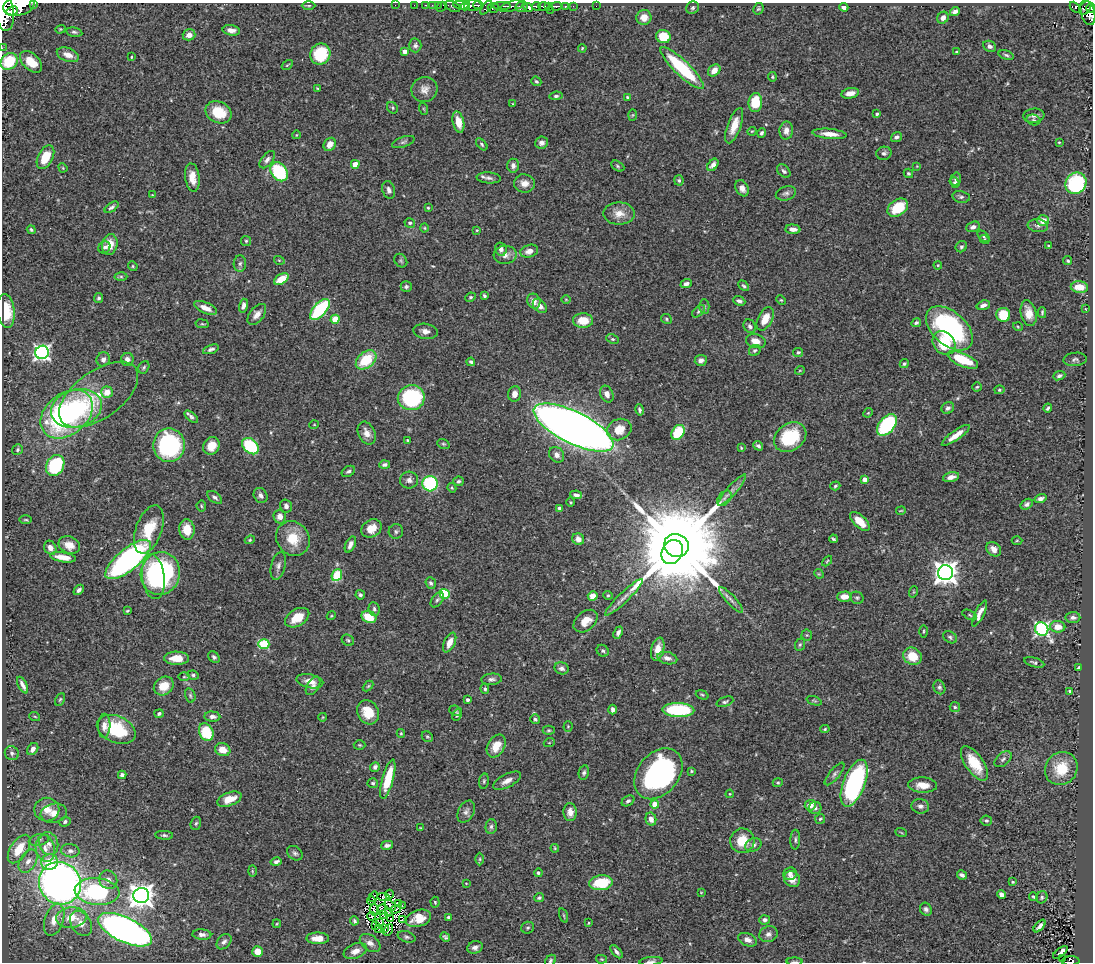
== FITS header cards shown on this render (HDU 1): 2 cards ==
NAXIS1  =                 1091
NAXIS2  =                  960

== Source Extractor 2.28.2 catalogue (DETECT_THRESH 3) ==
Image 1091 x 960 px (HDU 1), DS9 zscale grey, 1 PNG px = 1 image px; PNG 1095 x 964 px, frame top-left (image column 1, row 960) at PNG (2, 3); each listed source drawn as its Kron ellipse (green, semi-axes under 4 px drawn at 4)
Background 0.707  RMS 0.026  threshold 0.0782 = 3 sigma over >= 5 px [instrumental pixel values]
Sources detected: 482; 3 with non-positive FLUX_AUTO (blend fragments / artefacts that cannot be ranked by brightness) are neither listed nor drawn; the other 479 listed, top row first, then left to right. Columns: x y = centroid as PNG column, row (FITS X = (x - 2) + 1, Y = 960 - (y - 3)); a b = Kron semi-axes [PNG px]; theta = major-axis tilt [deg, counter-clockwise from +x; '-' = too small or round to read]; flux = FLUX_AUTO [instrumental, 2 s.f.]
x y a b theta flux
34 4 3 2 - 62
309 5 7 3 0 2.2
395 5 2 2 - 5.7
414 5 2 2 - 8.2
426 5 3 2 - 13
432 5 2 2 - 11
438 5 2 2 - 13
461 5 7 3 -11 230
473 5 9 5 3 420
478 5 5 3 - 190
19 6 16 9 10 2600
452 6 8 5 -25 59
466 6 5 3 - 120
502 6 9 3 -1 150
511 6 12 5 15 270
536 6 4 3 - 280
544 6 5 3 - 230
549 6 3 3 - 110
556 6 5 3 - 150
573 6 2 2 - 5.8
596 6 2 2 - 4.6
441 7 6 2 46 16
522 7 6 5 - 460
528 7 5 4 - 570
565 7 3 3 - 80
844 7 4 4 - 6.5
1075 7 6 4 -46 63
486 8 8 4 51 120
493 8 5 5 - 130
692 8 7 6 - 3.7
1085 8 7 5 54 200
1091 8 5 4 - 260
758 9 6 5 - 2.4
550 10 2 2 - 35
4 11 20 9 -82 2700
12 11 6 3 24 480
955 11 5 4 - 7.7
1088 13 13 7 -74 600
644 17 7 7 - 15
943 18 6 5 - 8.1
60 29 5 4 - 1.9
231 30 9 5 -10 9.2
74 32 8 4 -11 3.8
189 35 6 5 - 11
663 36 7 6 - 49
415 45 7 6 - 4.8
990 46 7 5 -23 6.5
2 48 2 2 - 8
582 48 4 3 - 2
405 51 4 4 - 12
957 52 4 3 - 2.5
320 54 10 10 - 70
68 55 11 6 -21 16
1006 55 8 4 -17 3.4
131 57 3 2 - 1.5
9 61 9 7 45 67
31 62 13 8 -43 35
287 65 6 2 33 1.6
682 68 29 7 -44 120
714 70 7 5 45 14
772 77 4 3 - 2
536 81 5 4 - 2.8
317 88 3 2 - 1.3
424 89 13 12 - 14
850 93 9 5 11 15
556 96 6 4 7 3.3
628 98 4 3 - 6.4
755 102 9 7 84 51
513 104 4 3 - 1.2
392 108 6 5 - 3
424 109 6 4 -71 1.9
218 112 14 10 -25 51
877 114 3 3 - 3.7
633 115 5 3 - 1.7
1034 116 10 7 6 6.6
1034 120 7 5 -13 3
458 122 11 5 -78 24
734 126 18 6 70 22
752 131 5 3 - 1.7
786 131 9 7 86 12
762 133 5 4 - 4.1
830 134 17 5 -5 18
296 135 4 3 - 1.2
896 137 6 5 - 4.9
403 142 12 5 19 4.7
1059 142 3 3 - 1.6
542 143 6 6 - 7.8
330 144 7 5 55 14
482 144 7 4 -48 2.7
884 153 7 6 - 4.9
45 157 13 7 63 43
267 160 10 5 51 7.4
355 164 4 4 - 26
713 165 7 4 53 9.7
513 166 7 6 - 7.8
618 166 7 4 -29 3.1
917 166 3 3 - 1.2
63 168 5 4 - 1.7
784 171 8 5 -43 4.2
279 172 10 7 -54 130
908 173 5 4 - 2.9
192 177 14 7 -83 19
489 178 12 5 -4 6.8
956 179 6 5 - 4.3
679 180 5 4 - 3
524 183 10 9 - 14
955 183 5 4 - 3.6
1076 183 11 10 - 150
742 188 8 6 -62 13
389 190 9 6 -74 6.4
786 193 10 7 18 6.3
152 195 3 3 - 1.3
961 197 9 6 -11 4.6
112 207 8 4 37 4.6
428 208 3 2 - 1.8
898 208 11 8 34 58
619 213 15 11 -1 22
1043 221 6 5 - 20
410 223 5 4 - 3.3
1038 226 10 6 -6 5.9
973 227 7 5 23 6.9
424 228 4 4 - 1.8
793 229 7 4 -3 11
31 230 5 3 - 2.5
477 230 3 3 - 2.1
984 236 7 4 -42 3.4
984 240 5 4 - 2.7
246 241 5 5 - 2.5
110 245 10 7 77 23
1049 246 3 2 - 1.8
104 247 6 5 - 4.5
961 247 6 5 - 3.4
501 249 6 6 - 6.2
529 251 9 6 17 12
505 255 11 9 5 12
279 260 5 3 - 1.7
401 261 7 6 - 3.2
1068 261 4 4 - 2.6
240 263 8 6 86 4.7
938 265 4 4 - 1.6
133 266 5 4 - 2.2
121 276 6 4 -1 2.5
281 279 8 5 32 38
686 284 6 4 19 5.8
744 286 6 4 -48 3
406 287 5 5 - 3.7
1079 287 8 6 -4 25
484 296 4 3 - 4
470 297 5 3 - 2.1
99 298 5 4 - 4
566 299 5 3 - 1.4
781 300 5 3 - 1.8
534 301 7 6 - 12
739 301 6 4 -23 5.5
983 305 7 4 18 6.5
243 306 7 4 75 6.6
540 306 8 5 -43 9.7
704 307 7 5 -88 2.9
205 308 12 5 -23 14
320 309 13 6 48 160
1086 309 3 2 - 0.91
6 311 17 8 -82 51
698 311 7 4 45 3.4
1029 313 13 7 -78 20
1042 313 5 2 - 2.8
257 314 12 7 51 11
1003 315 7 7 - 46
335 319 4 4 - 44
666 319 6 4 -26 2.8
765 319 13 7 63 24
583 320 10 7 -2 34
916 323 5 4 - 3.3
202 324 7 3 -8 2.1
750 326 7 6 - 5.1
1018 327 5 3 - 1.6
949 328 27 16 -42 300
425 331 12 7 -8 11
613 339 6 4 -26 2.8
756 341 10 6 -17 16
944 343 13 10 -48 61
211 349 8 4 19 4.8
755 350 6 5 - 3.5
42 352 7 6 - 510
798 352 5 4 - 4.1
103 359 7 6 - 7.9
127 359 6 6 - 8.3
1075 359 11 6 6 5
366 360 12 8 41 63
701 360 6 5 - 8.8
963 360 16 6 -24 65
471 362 4 3 - 3.8
904 364 5 4 - 3.1
144 367 7 5 58 3
800 370 5 3 - 1.4
1059 376 6 4 21 3.7
977 387 4 4 - 2.3
999 390 5 4 - 2.3
107 392 6 5 - 22
99 394 45 23 36 72
515 394 8 6 78 11
607 394 9 6 -67 10
411 398 13 12 - 180
76 408 26 19 15 190
948 408 6 5 - 5.8
1048 408 4 3 - 3
639 410 6 4 -77 3.9
868 413 5 4 - 1.9
67 414 29 21 39 360
191 417 8 4 -40 4.8
314 425 5 3 - 1.3
887 425 12 7 50 180
574 427 44 16 -26 2700
619 429 12 10 22 29
678 432 8 6 55 72
367 433 12 8 -63 14
956 435 17 5 35 19
790 437 17 13 35 95
407 440 4 3 - 1.5
443 444 6 4 -20 2.6
169 445 17 15 -89 230
211 446 9 7 55 22
250 446 9 6 -42 110
758 446 5 4 - 3.8
741 448 3 2 - 1.6
17 450 6 5 - 3.3
557 455 8 7 - 8.9
55 465 11 8 59 130
385 465 5 4 - 4.6
348 471 7 5 30 4
951 477 8 4 13 9.5
865 479 4 4 - 14
409 480 9 8 - 8.3
458 481 5 5 - 3.3
430 484 8 7 - 160
835 486 5 4 - 2.6
452 488 5 3 - 2.1
732 490 20 5 48 11
261 495 8 6 -57 6.3
576 495 6 3 -10 5.9
215 497 8 5 -38 5
724 498 9 6 51 5.2
1041 499 6 4 17 6.8
570 502 4 3 - 1.7
1027 504 6 4 33 5.2
201 506 5 5 - 2.6
286 506 7 6 - 6.4
560 508 4 3 - 7.6
901 511 5 2 - 1.5
280 516 7 6 - 12
26 520 6 3 -1 2
860 521 12 6 -44 25
371 528 11 8 29 24
149 529 25 13 70 54
187 529 10 7 -84 30
396 531 7 7 - 4.3
293 539 18 16 -54 43
578 539 6 5 - 9.1
833 539 4 3 - 2.7
250 540 5 4 - 2.2
1017 540 5 3 - 1.6
350 544 9 4 66 8.5
69 545 11 8 -22 20
676 545 12 11 - 48000
50 548 7 5 -63 9.9
994 549 8 6 -43 11
672 552 13 10 61 4000
63 557 13 5 -8 22
128 560 28 11 39 430
827 561 6 3 46 2.1
278 566 14 7 77 7.9
160 573 22 19 76 250
945 573 7 7 - 1600
819 574 5 4 - 1.9
337 575 6 5 - 75
153 577 22 11 -84 170
431 583 6 5 - 3.9
79 590 6 4 46 5
913 592 6 3 71 1.8
445 594 5 5 - 110
360 595 5 4 - 3.8
608 595 5 4 - 2.2
593 596 5 5 - 21
624 597 26 5 44 14
844 597 7 5 3 18
857 598 7 6 - 3.6
437 600 9 5 53 4.1
731 600 17 4 -47 7.7
374 609 7 5 -83 4.6
127 611 4 3 - 2.1
980 613 14 4 64 13
970 615 8 4 -28 2.7
331 616 4 3 - 1.7
369 617 8 5 -22 46
1073 617 7 5 2 5.4
297 618 13 8 30 34
586 621 14 9 41 25
1058 627 7 6 - 18
1042 629 7 6 - 390
924 631 6 3 89 2
618 633 6 4 68 5.5
807 635 5 5 - 2.5
950 637 7 5 -31 4
348 640 6 5 - 2.9
450 643 10 5 65 19
264 644 5 5 - 98
800 645 6 5 - 3.2
658 649 11 6 76 17
603 651 6 5 - 4.2
912 656 9 8 - 40
214 657 6 5 - 3.9
176 658 12 6 -1 30
667 658 10 6 -14 8.6
1034 662 10 4 -16 4.4
562 668 7 6 - 6.1
1078 668 3 3 - 3.4
193 675 6 4 -7 3.6
184 677 5 3 - 1.8
491 679 10 5 4 5.8
310 681 13 6 -12 16
23 685 9 3 -63 7.6
164 686 10 8 35 29
313 686 10 6 57 6.4
368 686 6 3 44 2.2
939 687 7 5 -67 4.1
485 689 5 3 - 2.8
1070 691 4 4 - 2.3
190 695 7 5 -74 3.2
702 695 6 4 -21 2.3
60 699 7 4 62 2.5
467 700 3 3 - 4.1
814 701 8 3 -18 2.3
725 702 9 4 21 3.9
955 707 5 5 - 2.7
613 710 5 4 - 5.3
678 710 16 7 -2 130
455 711 6 5 - 2.8
368 712 12 10 -59 35
159 713 5 4 - 3.4
457 715 6 4 61 4.7
212 716 8 5 -5 6.8
35 717 5 3 - 1.6
323 717 4 3 - 1.3
535 719 5 4 - 3.6
104 726 12 6 87 9.7
568 726 5 4 - 2.1
116 729 20 13 -23 88
825 729 4 4 - 2.3
549 730 6 4 0 2.5
206 732 9 7 -67 71
401 733 4 4 - 2
427 737 6 5 - 2.6
549 743 5 3 - 1.4
360 745 6 5 - 2.4
496 746 12 8 60 28
33 749 7 5 55 7.5
223 750 8 6 -19 19
12 753 7 6 - 4.7
1003 759 10 6 39 5.1
974 763 20 9 -55 47
375 767 5 4 - 5.6
1061 769 17 15 49 55
691 771 4 3 - 2.4
584 773 7 5 78 4.2
658 774 28 20 50 390
835 774 14 5 50 5.7
122 775 4 4 - 5.9
388 779 20 5 75 56
484 781 7 5 81 3.1
507 781 15 6 28 12
373 783 5 5 - 3.3
778 783 5 4 - 2.8
854 783 25 11 69 340
922 785 14 7 -2 21
730 794 4 3 - 1.6
229 799 13 6 20 23
628 801 7 5 34 4.5
655 804 4 4 - 36
810 805 5 5 - 19
920 806 9 7 -8 6.8
815 808 6 6 - 5.1
47 810 12 12 - 20
466 812 12 8 61 7
570 812 9 6 -87 13
54 813 13 9 10 18
651 819 7 5 -76 10
820 819 5 5 - 2.6
986 820 6 5 - 3.4
65 822 6 5 - 3.9
196 823 7 5 72 3.3
491 826 7 5 87 4.5
421 828 3 3 - 1.6
901 832 6 3 -21 1.9
164 835 9 4 -4 3.7
39 840 10 5 12 6.5
795 840 10 5 87 4.2
742 841 12 12 - 36
49 844 12 9 -75 13
387 845 6 4 12 5.3
753 845 8 6 27 5.7
45 848 13 9 -80 17
555 848 4 3 - 1.7
19 849 16 8 57 44
70 851 9 6 -10 7.4
295 853 8 6 -38 4.8
480 859 6 4 -90 2.6
28 861 12 8 58 14
50 862 8 8 - 35
276 862 6 4 14 5.7
252 871 6 4 -88 1.9
538 873 4 4 - 3.3
790 874 7 6 - 8.2
962 875 5 3 - 5.2
792 879 8 7 - 18
108 880 9 9 - 11
1013 882 3 2 - 1.9
60 883 22 20 -47 1200
466 883 3 2 - 1.1
601 883 12 7 7 64
97 892 22 13 -5 220
701 892 3 2 - 1.1
389 894 4 3 - 3.4
1001 894 4 4 - 8
141 895 8 7 - 1700
373 897 5 2 - 1.3
383 897 6 2 -5 0.21
1033 897 4 2 - 2.2
1042 897 6 5 - 3.3
539 898 5 4 - 3.8
371 900 4 2 - 0.88
435 902 5 4 - 2.5
399 904 3 2 - 1
390 905 6 2 -41 2.6
402 905 2 2 - 0.84
381 909 5 3 - 1.3
395 909 5 2 - 1.7
926 909 7 5 -58 5
374 910 6 2 -75 1.8
388 913 3 2 - 2.1
383 914 3 2 - 0.28
371 916 4 2 - 1.6
564 916 7 3 -71 2.2
448 917 4 3 - 2.5
71 918 15 10 5 34
418 918 13 8 17 27
391 919 2 2 - 0.7
54 920 16 9 72 24
402 920 2 2 - 1.6
765 920 5 4 - 5.6
354 921 4 3 - 3.1
379 922 4 2 - 0.7
81 923 13 9 -57 16
588 923 3 2 - 1.8
277 924 4 2 - 1.6
376 925 3 2 - 1.3
1040 926 7 3 48 6.4
384 928 4 2 - 2.5
528 928 6 6 - 3.1
378 929 3 2 - 2.4
125 930 29 12 -25 1100
388 930 6 2 61 2.2
768 934 9 7 23 7.4
202 935 9 5 -3 7.4
407 937 9 5 -17 4.3
445 937 5 4 - 3.6
318 938 11 6 -1 18
747 940 10 6 -23 10
224 942 9 6 47 5.5
370 943 11 7 -36 10
475 947 8 6 20 7.2
355 951 12 7 21 13
258 952 5 5 - 22
616 952 8 4 -49 4.9
1060 952 9 4 39 7.3
601 959 6 4 -12 1.9
1063 959 4 2 - 1.2
550 960 6 5 - 3
651 961 11 4 7 4.8
1071 961 9 4 2 120
794 962 8 2 0 3.2
At the frame edge (FLAGS 8, measured only in part): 9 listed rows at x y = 34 4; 19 6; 1091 8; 4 11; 2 48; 550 960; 651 961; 1071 961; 794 962
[3 non-positive-flux detections neither listed nor drawn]